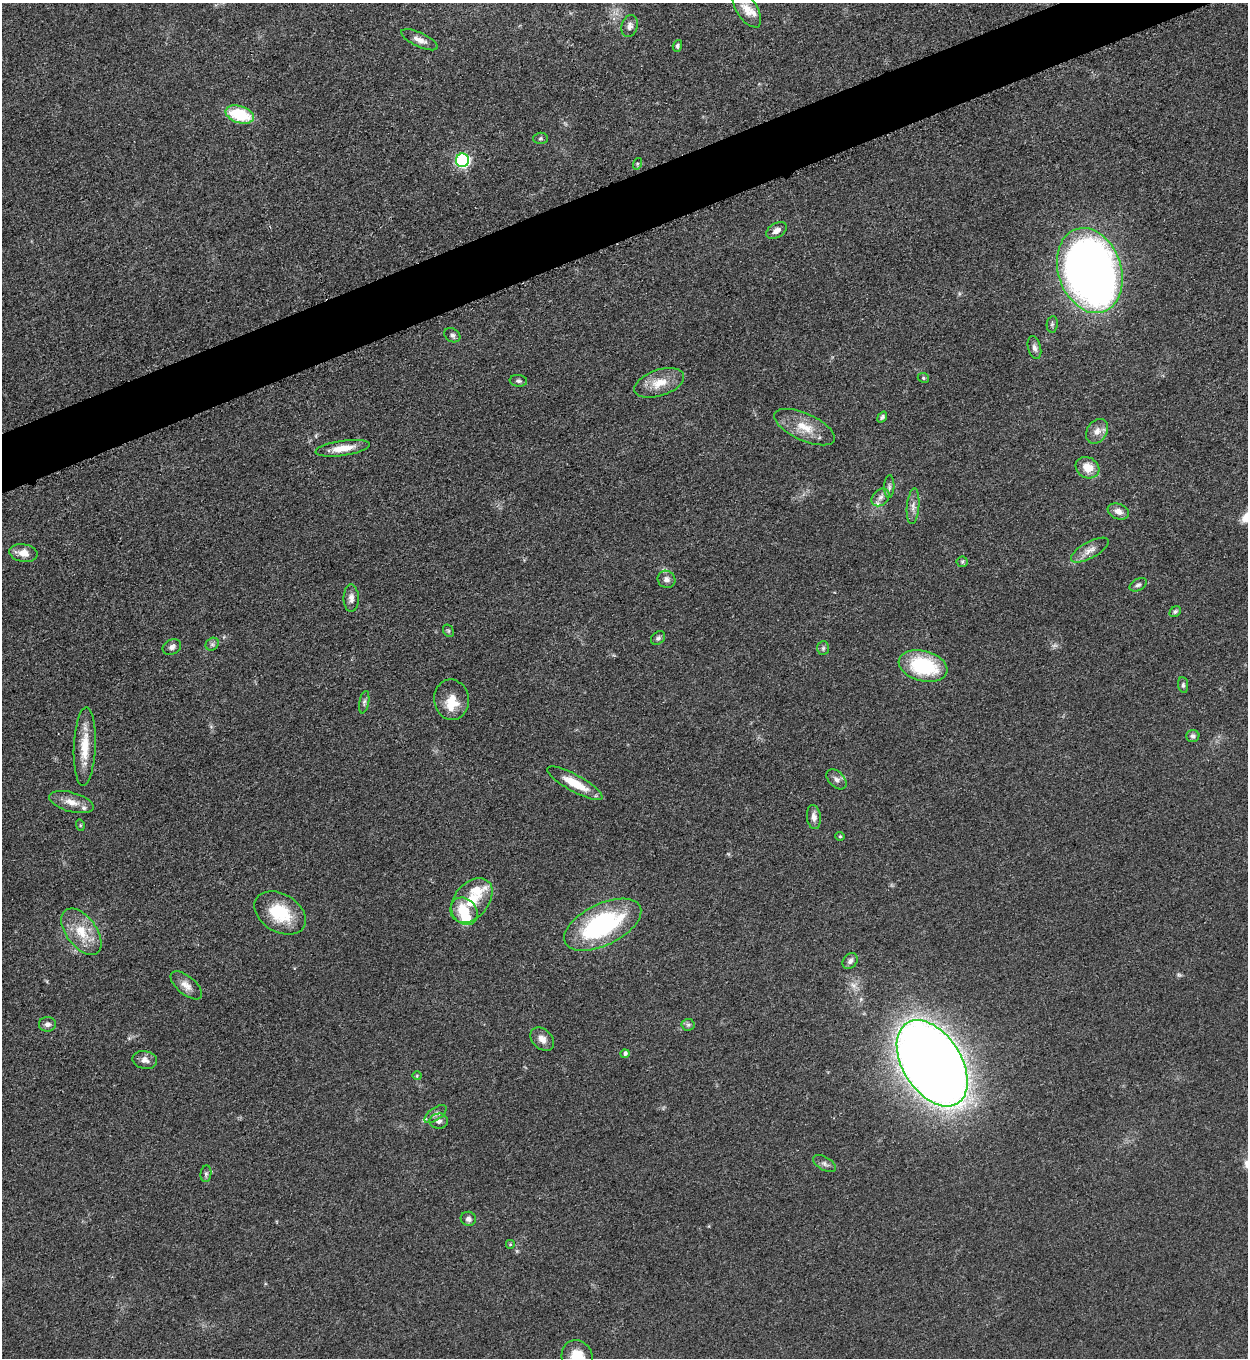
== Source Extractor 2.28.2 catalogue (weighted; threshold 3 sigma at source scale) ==
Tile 10 of 4 x 4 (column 2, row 3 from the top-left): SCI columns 1532-2777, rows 1366-2721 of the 5427 x 5440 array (HDU 1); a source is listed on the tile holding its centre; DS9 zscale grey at full resolution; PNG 1250 x 1360 px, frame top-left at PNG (2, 3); each listed source drawn as its Kron ellipse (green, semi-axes under 4 px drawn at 4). Shown black and unused: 4% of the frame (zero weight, under 3 of 5 exposures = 1% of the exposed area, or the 3 px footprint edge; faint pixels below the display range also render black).
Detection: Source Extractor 2.28.2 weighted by HDU 2 'WHT'; one run over the whole footprint, this tile lists its part. Background 0.063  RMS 0.0057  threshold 0.0256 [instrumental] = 3 sigma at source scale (4.5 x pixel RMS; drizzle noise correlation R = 1.50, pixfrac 1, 0.05/0.05 arcsec/px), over >= 5 px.
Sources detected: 77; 2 too faint to see at this stretch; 1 inside a brighter object's white glare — neither listed nor drawn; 4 inside a brighter listed object's ellipse — not listed separately; the other 70 listed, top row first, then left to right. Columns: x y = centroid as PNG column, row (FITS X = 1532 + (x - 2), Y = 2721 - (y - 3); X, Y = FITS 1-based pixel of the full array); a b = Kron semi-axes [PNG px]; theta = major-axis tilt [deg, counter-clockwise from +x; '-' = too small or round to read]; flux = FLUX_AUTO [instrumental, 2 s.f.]
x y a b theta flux
747 9 20 10 -56 6.9
630 26 11 8 74 2.6
419 40 20 7 -25 4.2
677 46 6 4 72 1.2
240 115 15 8 -17 29
540 138 7 5 3 1
462 160 7 6 - 100
637 164 6 4 72 0.71
776 230 11 7 31 3.2
1090 271 43 31 -71 590
1052 324 8 5 81 1.2
452 335 8 6 -33 1.7
1034 348 12 6 -75 2.4
923 378 6 4 -23 0.81
518 381 8 6 -6 1.4
659 383 26 13 19 11
882 417 6 4 52 1.1
805 427 33 13 -24 13
1097 431 13 10 55 4.6
343 448 27 7 8 9.1
1087 468 12 10 -28 9.5
889 487 11 5 88 1.7
881 497 10 7 45 3.1
913 506 18 6 85 3.5
1118 511 11 7 -22 3.9
1090 550 21 8 29 5.2
23 553 14 8 -10 6.5
962 562 5 5 - 0.94
666 579 9 8 - 2.7
1138 585 9 5 30 1.6
351 598 13 7 -89 3.4
1175 612 6 5 - 1.1
448 631 7 5 -60 0.89
658 638 8 6 43 1.5
212 644 7 6 - 1.4
172 647 9 7 27 2.2
823 648 7 5 87 1.2
923 666 25 15 -15 44
1183 685 8 5 -83 1.3
451 700 20 17 -81 11
364 702 11 5 79 1.5
1193 736 6 6 - 1.7
85 747 39 11 88 14
836 779 12 7 -44 2.7
575 783 31 8 -29 14
71 802 23 9 -15 6.9
814 817 12 7 -83 3.2
80 825 6 3 -73 0.68
840 836 4 4 - 0.61
471 900 25 17 50 16
464 911 15 12 -50 16
280 913 28 19 -31 25
603 925 42 20 26 84
81 932 27 15 -53 16
850 961 9 6 50 2.3
186 985 19 9 -40 5
47 1024 8 7 - 2.3
688 1025 6 6 - 1.3
542 1039 13 9 -45 4.4
625 1054 4 4 - 1.6
145 1060 12 9 -11 3.5
932 1063 47 29 -58 1200
417 1076 4 4 - 0.6
435 1114 13 6 36 2.4
439 1121 9 7 4 2.3
825 1164 13 6 -30 2.2
206 1174 8 5 82 1.3
468 1219 7 7 - 2.1
510 1244 5 5 - 0.66
577 1357 17 15 -67 14
Isophote crosses this tile's border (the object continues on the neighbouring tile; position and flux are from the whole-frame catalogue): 1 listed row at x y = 577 1357